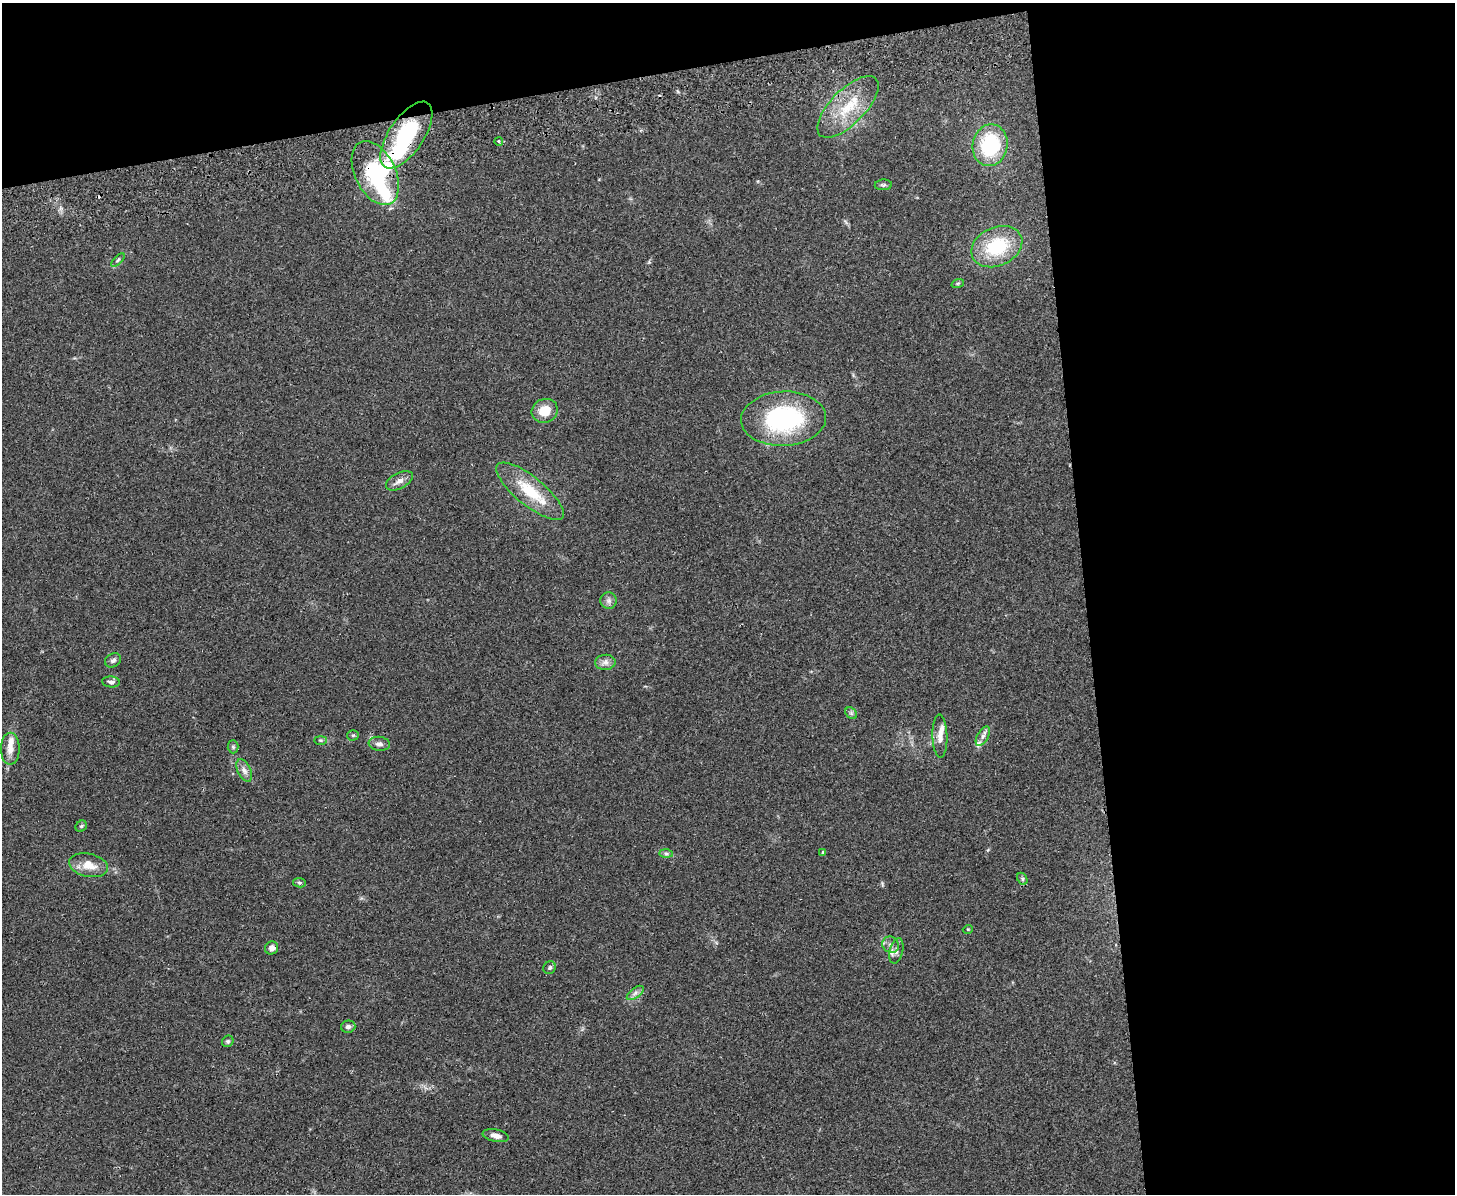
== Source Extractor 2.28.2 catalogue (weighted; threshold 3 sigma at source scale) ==
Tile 3 of 3 x 4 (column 3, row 1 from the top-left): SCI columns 3165-4617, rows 3631-4822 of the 4766 x 4878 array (HDU 1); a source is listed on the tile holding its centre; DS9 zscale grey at full resolution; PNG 1457 x 1196 px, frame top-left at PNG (2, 3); each listed source drawn as its Kron ellipse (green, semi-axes under 4 px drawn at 4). Shown black and unused: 31% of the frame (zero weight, under 2 of 3 exposures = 3% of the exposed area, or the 3 px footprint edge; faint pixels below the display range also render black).
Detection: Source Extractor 2.28.2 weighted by HDU 2 'WHT'; one run over the whole footprint, this tile lists its part. Background 0.0672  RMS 0.0079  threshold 0.0354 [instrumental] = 3 sigma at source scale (4.5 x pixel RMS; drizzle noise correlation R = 1.50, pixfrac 1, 0.05/0.05 arcsec/px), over >= 5 px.
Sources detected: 50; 2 inside a brighter object's white glare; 1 cosmic-ray / hot-pixel residue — neither listed nor drawn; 6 inside a brighter listed object's ellipse — not listed separately; the other 41 listed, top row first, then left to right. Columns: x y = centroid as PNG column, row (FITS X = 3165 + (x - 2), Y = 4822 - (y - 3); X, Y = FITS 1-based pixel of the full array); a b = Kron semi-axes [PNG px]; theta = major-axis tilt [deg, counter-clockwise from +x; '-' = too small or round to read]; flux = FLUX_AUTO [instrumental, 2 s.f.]
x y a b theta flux
848 107 40 17 45 30
406 135 38 17 56 66
499 141 4 3 - 0.78
990 145 21 17 80 54
375 173 34 20 -64 58
883 185 8 5 3 1.5
997 247 26 19 24 42
118 260 8 4 45 1.2
958 283 6 4 19 1.1
545 411 13 11 21 15
783 419 42 27 3 100
399 481 14 8 28 4.7
530 491 42 14 -39 30
609 601 8 8 - 2.9
113 660 8 6 27 2.4
605 662 10 7 5 3.6
111 682 9 5 -4 2.5
851 713 6 5 - 1.6
353 735 5 5 - 1.1
940 736 21 7 -88 6.6
983 736 10 5 60 3
321 740 6 3 0 0.99
379 744 10 7 -7 3.3
233 747 6 5 - 1.4
10 749 16 9 90 6.9
244 770 12 6 -64 3.9
81 826 6 5 - 1.2
823 853 4 3 - 1.5
666 854 7 4 -1 1.5
89 865 20 11 -12 11
1022 879 6 4 -61 1.3
299 883 6 4 -7 1.1
968 929 5 3 - 0.62
891 945 9 7 -40 3.7
272 948 7 6 - 4.4
896 951 13 6 76 3.8
550 968 6 6 - 1.7
635 993 10 5 36 2.6
348 1027 7 6 - 2.7
228 1041 6 5 - 1.3
496 1136 13 6 -11 5.1
Overlapping masked pixels (flux is a lower limit): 2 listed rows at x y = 406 135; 375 173